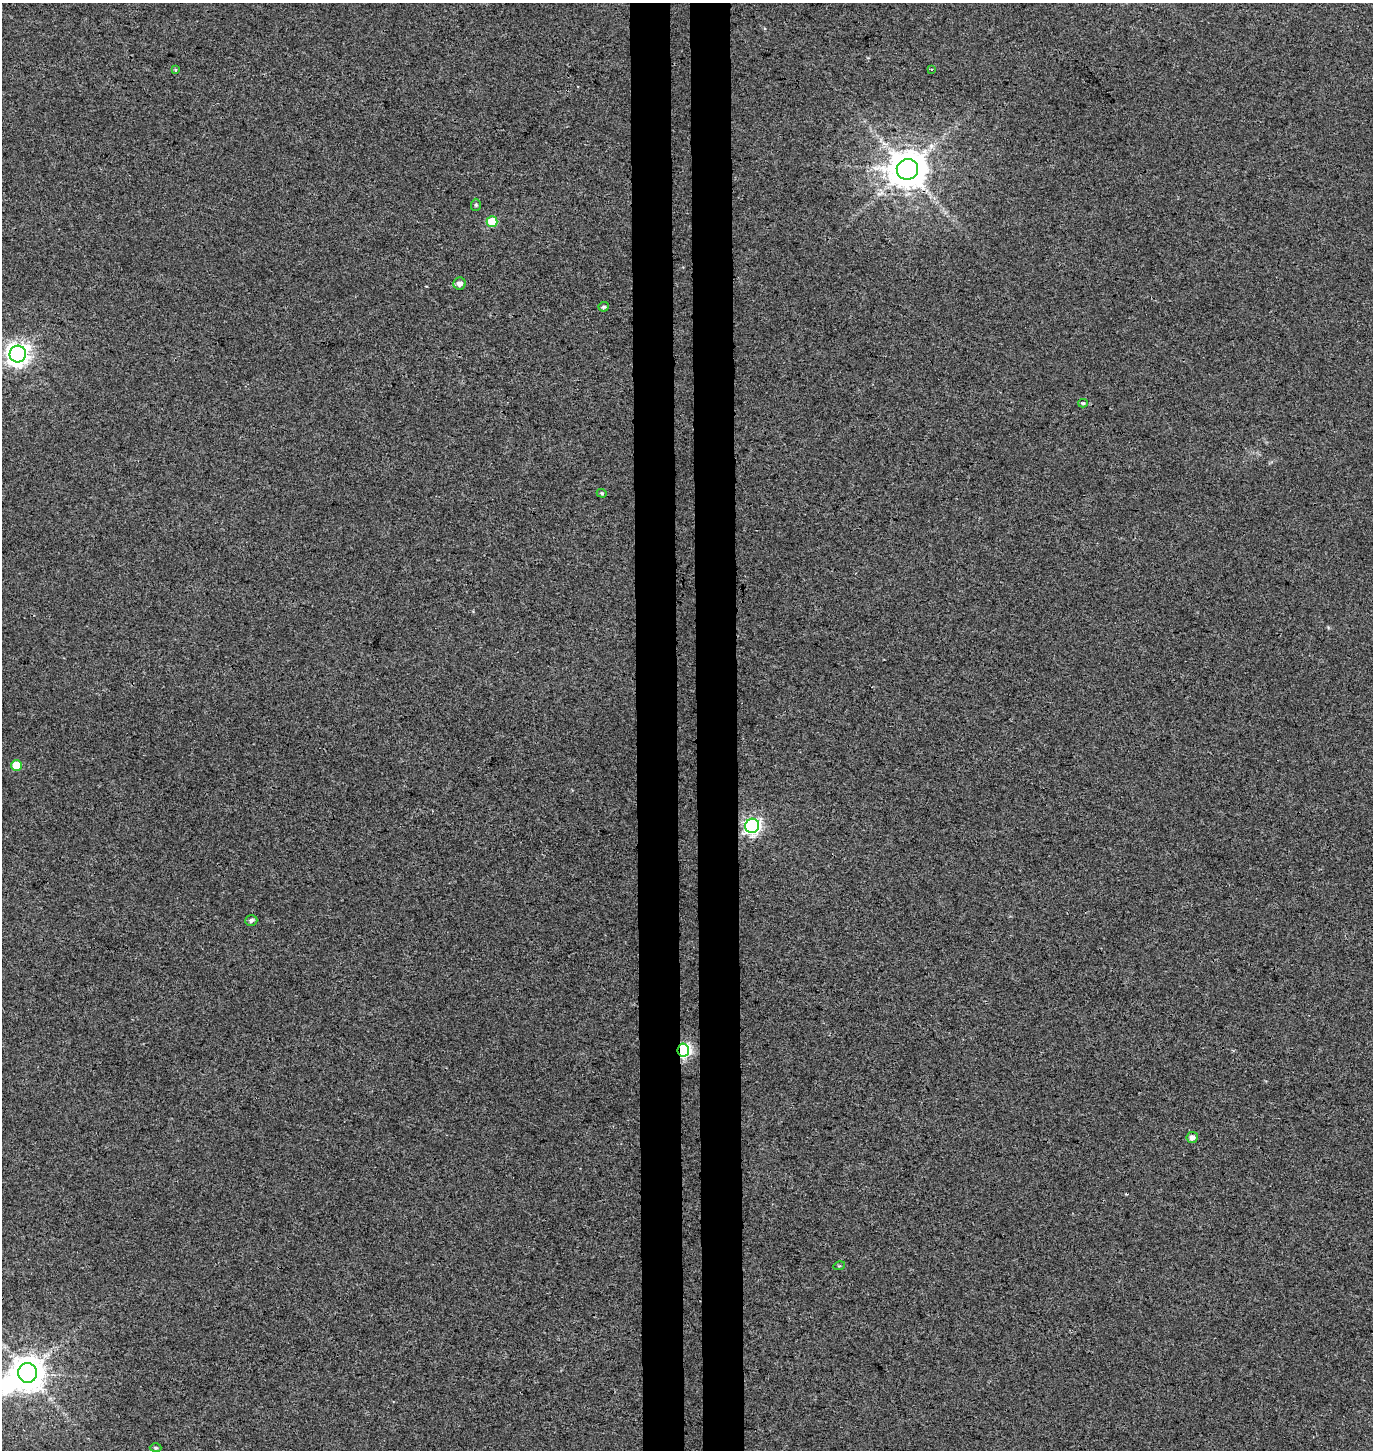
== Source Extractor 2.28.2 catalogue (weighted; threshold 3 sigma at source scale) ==
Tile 5 of 3 x 3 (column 2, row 2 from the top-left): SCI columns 1643-3013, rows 1459-2906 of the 4654 x 4357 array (HDU 1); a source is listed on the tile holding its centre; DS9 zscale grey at full resolution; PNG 1375 x 1452 px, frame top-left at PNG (2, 3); each listed source drawn as its Kron ellipse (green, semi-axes under 4 px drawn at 4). Shown black and unused: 6% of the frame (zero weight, under 3 of 4 exposures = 5% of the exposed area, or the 3 px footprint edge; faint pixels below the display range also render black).
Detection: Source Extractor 2.28.2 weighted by HDU 2 'WHT'; one run over the whole footprint, this tile lists its part. Background 0.00251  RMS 0.004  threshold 0.0179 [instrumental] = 3 sigma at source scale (4.5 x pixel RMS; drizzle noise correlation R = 1.50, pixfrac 1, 0.0396/0.0396 arcsec/px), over >= 5 px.
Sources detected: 19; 1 inside a brighter object's white glare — neither listed nor drawn; the other 18 listed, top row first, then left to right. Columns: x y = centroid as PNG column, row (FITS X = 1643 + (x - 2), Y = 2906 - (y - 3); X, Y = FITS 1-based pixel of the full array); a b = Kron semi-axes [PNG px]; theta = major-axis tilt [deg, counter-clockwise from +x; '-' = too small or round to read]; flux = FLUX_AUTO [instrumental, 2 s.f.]
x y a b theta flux
931 69 3 3 - 0.4
175 70 3 3 - 1.2
907 169 11 10 - 1200
476 205 6 5 - 0.66
492 222 5 5 - 13
460 284 6 6 - 1.8
604 307 5 5 - 0.75
18 354 8 8 - 280
1083 403 5 4 - 0.53
602 493 5 4 - 0.5
17 765 5 5 - 11
752 826 7 7 - 120
251 920 6 5 - 0.97
683 1050 6 5 - 86
1192 1137 5 5 - 2
839 1266 6 3 17 0.42
28 1373 10 9 - 850
155 1448 6 4 -2 0.5
Overlapping masked pixels (flux is a lower limit): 2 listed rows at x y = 907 169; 683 1050